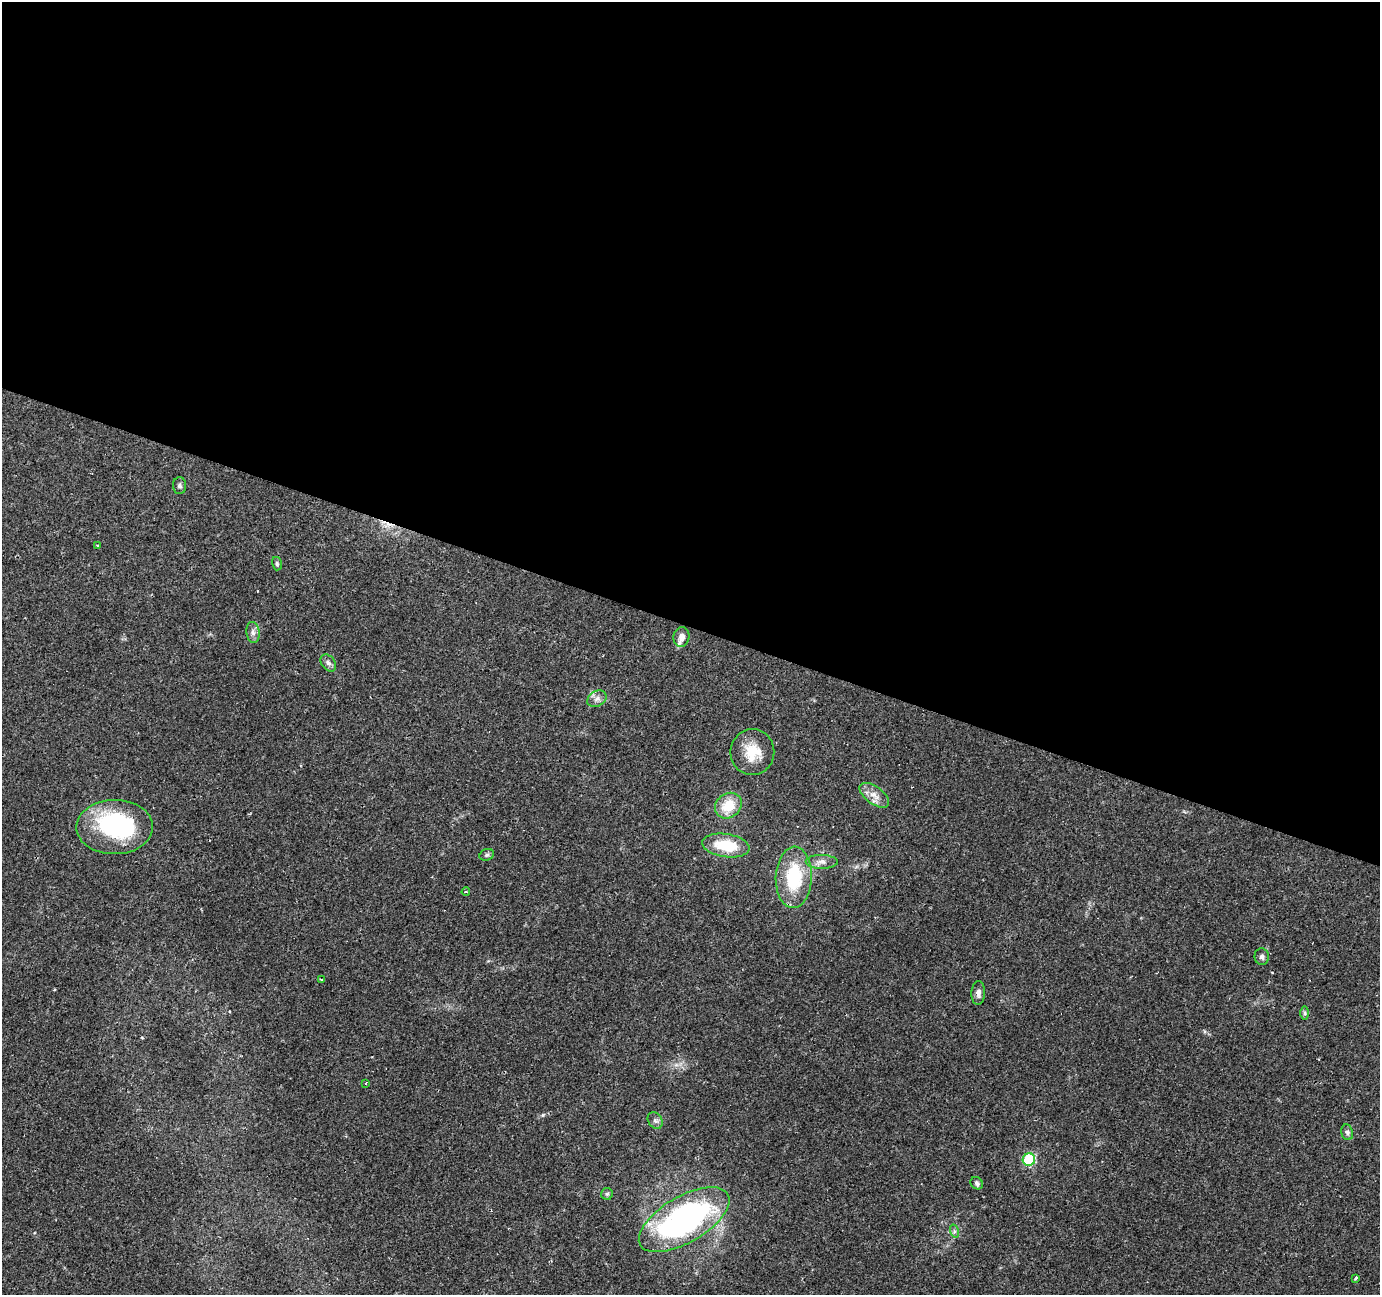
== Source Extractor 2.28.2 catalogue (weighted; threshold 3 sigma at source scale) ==
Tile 3 of 4 x 4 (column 3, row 1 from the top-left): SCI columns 2757-4134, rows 4087-5379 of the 5516 x 5652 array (HDU 1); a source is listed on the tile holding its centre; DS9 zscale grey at full resolution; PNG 1382 x 1297 px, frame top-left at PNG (2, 2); each listed source drawn as its Kron ellipse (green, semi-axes under 4 px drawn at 4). Shown black and unused: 48% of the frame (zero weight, under 2 of 3 exposures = <1% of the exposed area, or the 3 px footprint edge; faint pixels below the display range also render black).
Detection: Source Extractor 2.28.2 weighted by HDU 2 'WHT'; one run over the whole footprint, this tile lists its part. Background 0.0606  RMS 0.0045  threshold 0.0203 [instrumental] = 3 sigma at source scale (4.5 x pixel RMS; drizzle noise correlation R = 1.50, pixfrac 1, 0.0396/0.0396 arcsec/px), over >= 5 px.
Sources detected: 37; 1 inside a brighter object's white glare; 6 cosmic-ray / hot-pixel residue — neither listed nor drawn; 1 inside a brighter listed object's ellipse — not listed separately; the other 29 listed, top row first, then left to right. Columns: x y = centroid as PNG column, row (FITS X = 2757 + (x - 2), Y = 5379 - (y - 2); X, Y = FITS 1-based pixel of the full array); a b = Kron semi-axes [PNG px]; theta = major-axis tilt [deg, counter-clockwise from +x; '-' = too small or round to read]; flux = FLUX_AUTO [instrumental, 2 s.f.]
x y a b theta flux
180 486 8 6 -89 1.3
98 545 3 2 - 0.44
277 564 7 5 -76 0.8
253 632 10 6 -82 1.9
681 637 10 8 79 2.7
328 663 9 6 -52 1.7
597 699 10 7 33 2.2
752 752 23 22 - 11
874 795 17 8 -36 4
728 806 14 12 39 11
115 827 38 27 1 56
726 845 24 11 -9 17
487 855 7 5 21 0.9
822 862 16 7 0 2.9
794 877 31 18 88 27
466 892 4 3 - 0.41
1262 957 8 7 - 1.5
321 979 3 3 - 0.76
978 993 12 7 87 2.1
1305 1013 7 4 -90 0.82
366 1083 3 2 - 0.44
655 1120 9 7 -56 1.5
1347 1132 8 6 -73 1.3
1029 1160 6 6 - 41
977 1183 7 5 -46 1.1
607 1194 6 6 - 0.87
684 1220 51 23 30 120
954 1231 7 4 -72 0.93
1356 1278 3 3 - 1.3
Unlisted compact peaks at least as high as the median listed source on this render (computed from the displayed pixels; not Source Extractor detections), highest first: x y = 543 1115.